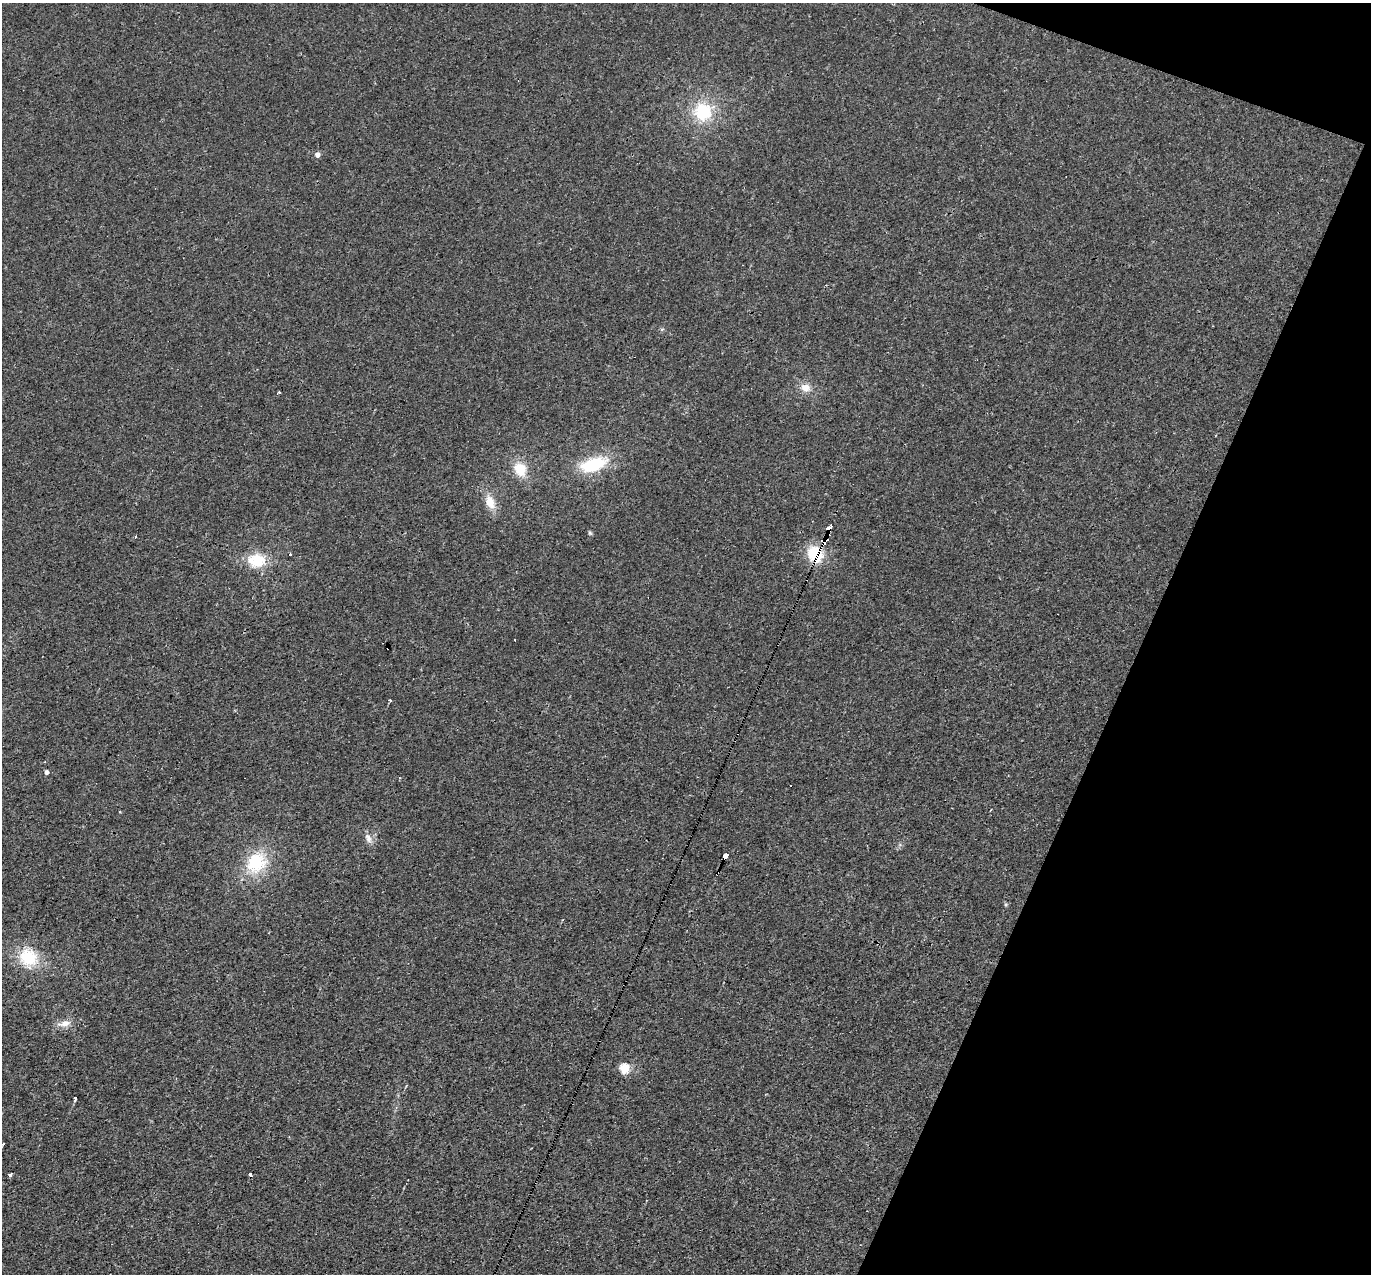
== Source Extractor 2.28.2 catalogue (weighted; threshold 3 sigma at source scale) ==
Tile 8 of 4 x 4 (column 4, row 2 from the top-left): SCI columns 4107-5475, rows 2813-4084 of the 5475 x 5491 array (HDU 1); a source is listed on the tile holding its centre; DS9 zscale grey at full resolution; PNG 1373 x 1276 px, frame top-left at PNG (2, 3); no overlay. Shown black and unused: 19% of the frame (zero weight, under 3 of 4 exposures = <1% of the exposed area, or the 3 px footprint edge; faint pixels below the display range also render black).
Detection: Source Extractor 2.28.2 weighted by HDU 2 'WHT'; one run over the whole footprint, this tile lists its part. Background 0.0011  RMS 0.0017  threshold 0.00757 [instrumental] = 3 sigma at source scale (4.5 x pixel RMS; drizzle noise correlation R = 1.50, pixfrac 1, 0.05/0.05 arcsec/px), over >= 5 px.
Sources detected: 30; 5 cosmic-ray / hot-pixel residue — not listed; the other 25 listed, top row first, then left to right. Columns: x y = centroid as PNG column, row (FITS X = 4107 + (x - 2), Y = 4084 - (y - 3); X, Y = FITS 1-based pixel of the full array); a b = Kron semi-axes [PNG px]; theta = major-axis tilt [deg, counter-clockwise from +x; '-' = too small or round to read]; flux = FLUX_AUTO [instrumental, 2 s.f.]
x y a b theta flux
703 112 20 20 - 7.7
317 154 5 5 - 1
805 388 12 10 -19 1.6
279 392 3 3 - 0.25
593 464 27 13 17 9.3
520 469 17 14 -60 3.5
490 502 16 10 -70 2.4
829 529 4 3 - 240
590 533 6 4 -45 0.24
824 542 5 3 - 33
290 554 3 3 - 0.25
815 554 17 14 -49 6.1
257 560 22 16 -2 5
515 639 3 3 - 0.43
390 701 3 3 - 0.41
47 772 4 4 - 0.59
368 838 14 8 -70 0.94
725 856 5 4 - 39
256 862 26 22 57 8.3
1006 904 5 3 - 0.19
28 958 23 20 -48 6.5
65 1023 14 9 19 1.4
624 1068 5 5 - 11
3 1144 4 2 - 0.15
11 1175 3 3 - 0.54
Overlapping masked pixels (flux is a lower limit): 4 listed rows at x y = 829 529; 824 542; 815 554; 725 856